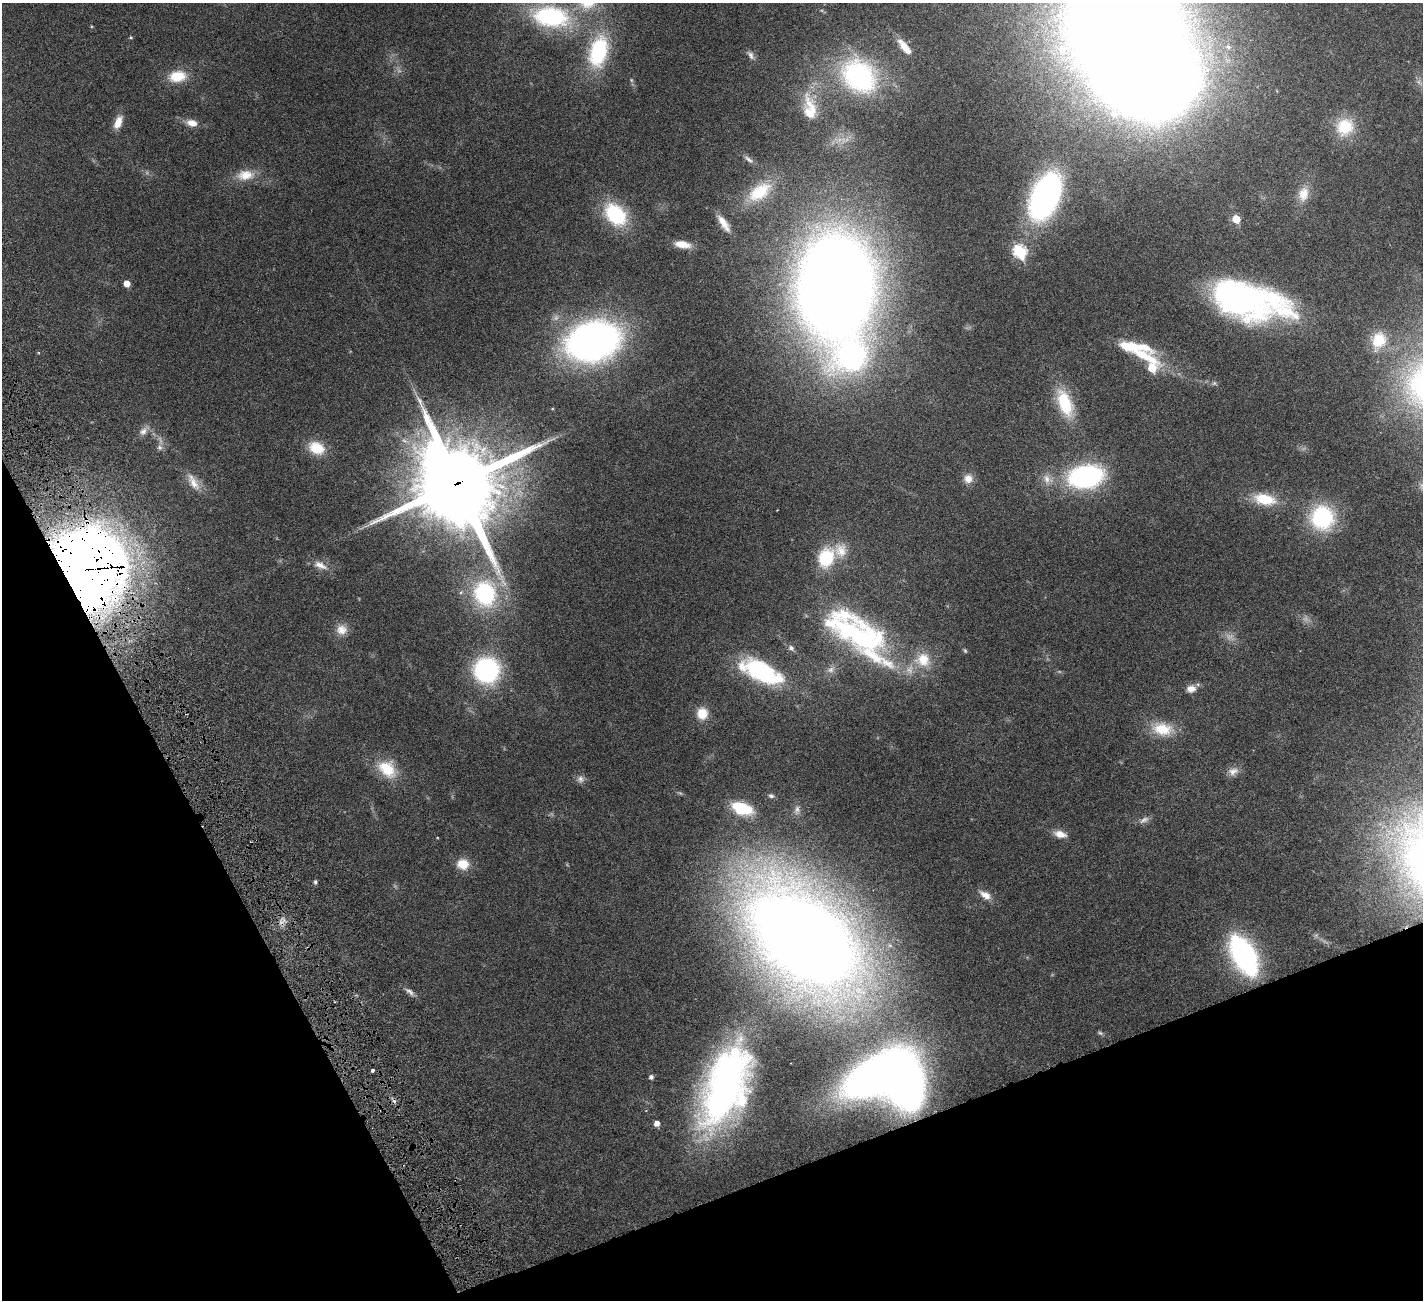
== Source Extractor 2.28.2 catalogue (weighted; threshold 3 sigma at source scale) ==
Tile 14 of 4 x 4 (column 2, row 4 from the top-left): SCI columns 1423-2843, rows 298-1595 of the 5741 x 5680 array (HDU 1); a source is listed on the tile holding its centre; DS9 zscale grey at full resolution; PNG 1425 x 1302 px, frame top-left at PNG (2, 3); no overlay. Shown black and unused: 21% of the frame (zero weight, under 4 of 8 exposures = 2% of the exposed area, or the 3 px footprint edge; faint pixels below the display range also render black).
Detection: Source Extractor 2.28.2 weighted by HDU 2 'WHT'; one run over the whole footprint, this tile lists its part. Background 0.0348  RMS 0.0021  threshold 0.00866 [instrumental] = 3 sigma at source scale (4.09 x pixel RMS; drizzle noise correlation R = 1.36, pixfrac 0.8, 0.05/0.05 arcsec/px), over >= 5 px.
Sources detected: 97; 11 too faint to see at this stretch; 5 inside a brighter object's white glare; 2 cosmic-ray / hot-pixel residue — not listed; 6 inside a brighter listed object's ellipse — not listed separately; the other 73 listed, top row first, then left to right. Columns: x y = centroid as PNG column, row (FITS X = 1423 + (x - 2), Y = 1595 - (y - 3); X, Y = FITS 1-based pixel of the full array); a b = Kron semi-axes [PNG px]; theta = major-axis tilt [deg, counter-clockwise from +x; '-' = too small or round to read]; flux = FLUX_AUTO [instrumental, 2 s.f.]
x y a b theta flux
551 16 46 24 -8 25
1125 28 72 57 -3 660
131 37 5 4 - 0.25
904 46 19 8 -50 2.7
1228 47 8 7 - 0.76
598 51 39 22 77 17
751 55 13 7 -58 0.83
177 76 21 13 8 4.8
859 76 43 34 -42 32
810 112 41 19 -88 6.4
118 122 16 8 66 2.3
192 123 13 8 -11 1.9
1345 127 24 21 47 6.9
749 159 16 5 -39 0.75
245 175 25 14 7 3.8
759 192 34 18 36 6.9
1303 194 21 14 77 3
1045 196 46 24 67 62
615 214 25 18 -47 15
1236 219 6 5 - 3.7
724 223 22 8 -56 2.6
682 244 19 8 -10 2.8
1020 251 7 6 - 23
127 284 5 5 - 1.8
836 287 64 45 88 530
1229 294 99 31 -17 62
1379 340 22 17 70 5.3
593 341 42 29 14 110
1143 355 59 14 -24 8.7
851 356 47 39 33 44
1214 383 7 6 - 0.41
1065 403 38 17 -69 8.7
143 431 13 10 42 1.3
159 447 9 7 -77 0.8
316 448 20 15 -25 4.8
1086 476 31 19 9 36
968 479 12 11 - 1.8
1047 479 15 11 -44 2
193 482 27 11 -59 2.9
458 483 31 27 -59 2300
1264 499 23 12 -12 7.2
1322 517 23 22 - 20
826 558 24 19 66 8.8
320 565 21 10 -23 2.1
86 570 65 56 -79 330
485 593 34 29 -78 20
341 630 15 14 - 2.3
858 634 94 37 -38 46
791 648 9 7 -40 0.67
965 651 6 4 -72 0.29
487 670 19 18 - 35
761 671 40 19 -25 24
1191 689 13 10 11 1.5
702 713 15 14 - 3.2
1162 729 29 17 -8 5.6
387 769 27 19 -41 6.5
1233 771 16 10 23 1.5
580 779 11 10 - 0.99
771 796 7 5 -15 0.51
742 808 22 12 -19 8.8
1060 834 15 8 -15 2
463 864 14 13 - 3.3
315 882 5 4 - 0.45
985 895 18 9 -32 1.9
804 938 73 48 -43 550
1244 955 31 16 -62 47
409 991 15 6 -35 0.9
1100 1033 9 5 -19 0.39
372 1071 4 3 - 0.53
651 1077 5 5 - 0.62
902 1081 39 23 -72 150
725 1086 80 38 68 81
657 1123 5 5 - 1.3
Overlapping masked pixels (flux is a lower limit): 3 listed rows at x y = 458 483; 86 570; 902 1081
Isophote crosses this tile's border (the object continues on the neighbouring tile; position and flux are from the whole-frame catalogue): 1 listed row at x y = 1125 28